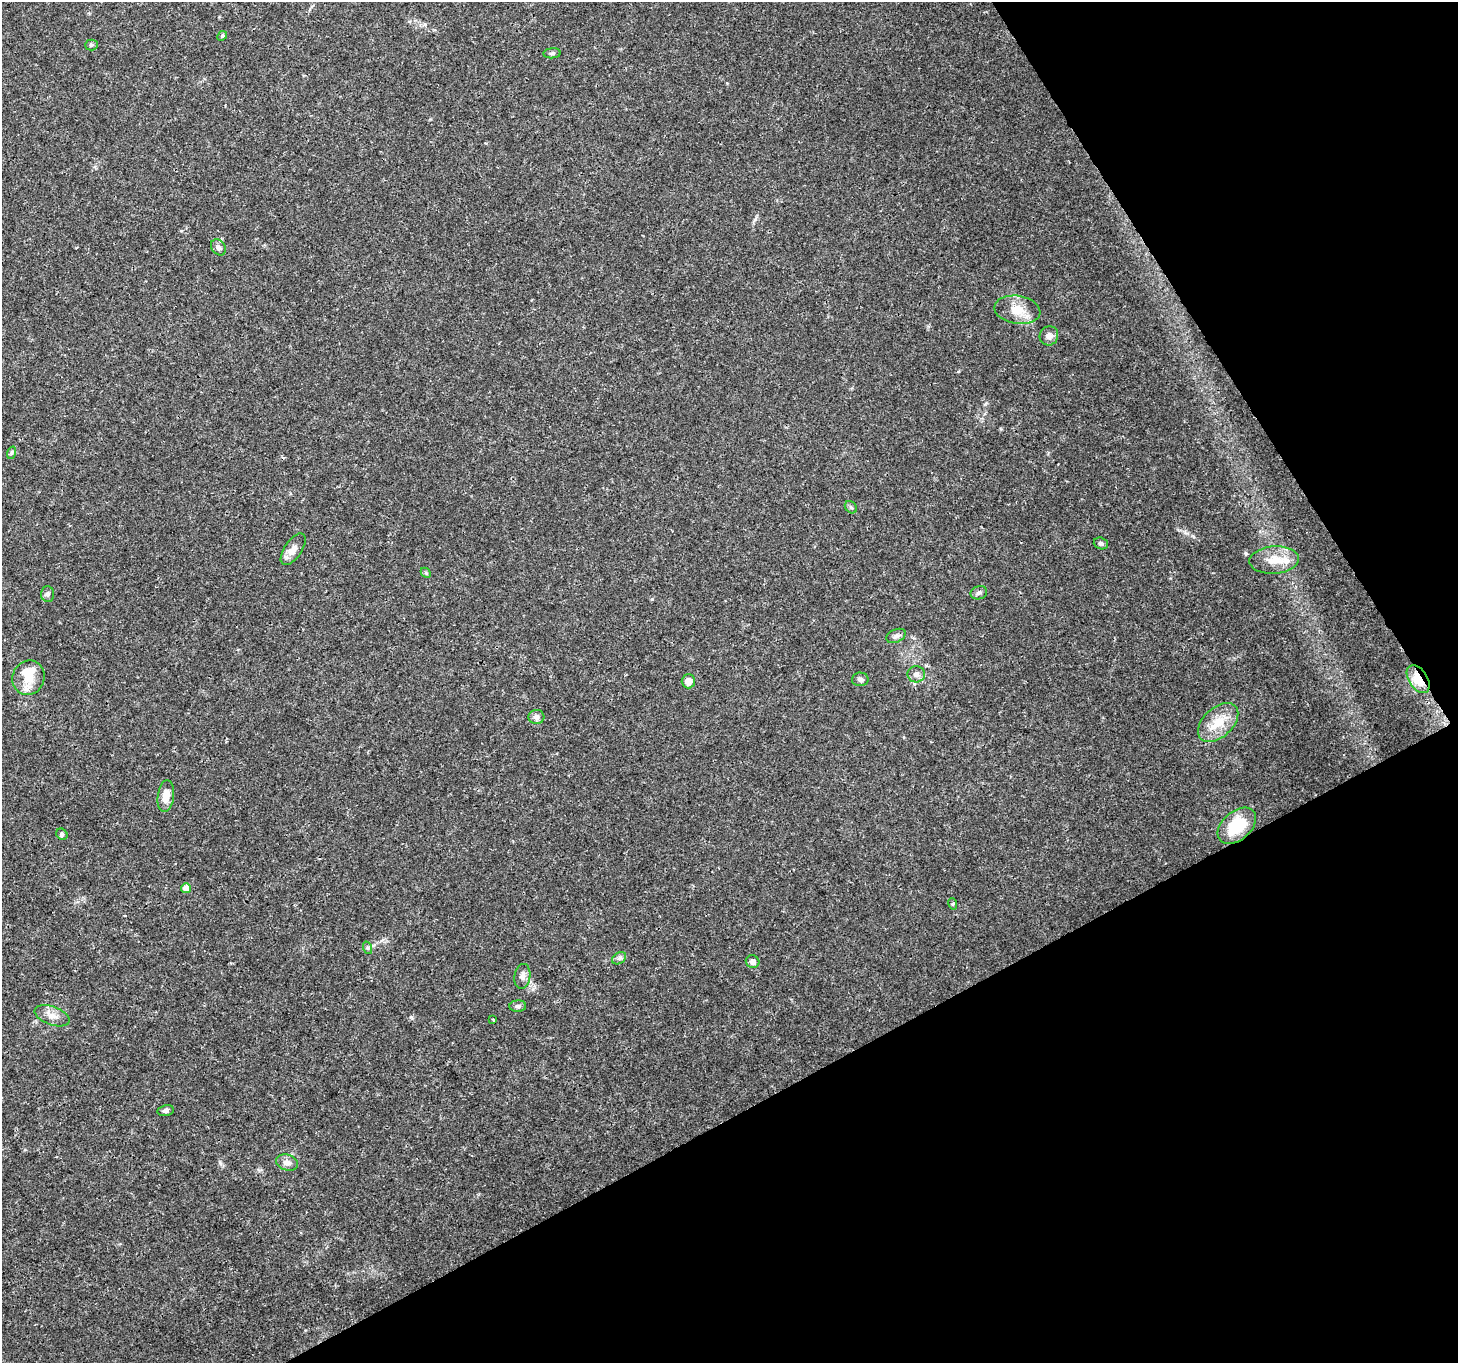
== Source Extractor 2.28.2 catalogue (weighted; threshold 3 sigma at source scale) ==
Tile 12 of 4 x 4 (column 4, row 3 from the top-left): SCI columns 4371-5826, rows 1473-2833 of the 5830 x 5727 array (HDU 1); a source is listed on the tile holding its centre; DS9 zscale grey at full resolution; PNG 1460 x 1365 px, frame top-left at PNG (2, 2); each listed source drawn as its Kron ellipse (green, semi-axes under 4 px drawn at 4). Shown black and unused: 28% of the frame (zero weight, under 3 of 4 exposures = <1% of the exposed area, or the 3 px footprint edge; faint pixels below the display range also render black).
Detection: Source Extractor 2.28.2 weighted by HDU 2 'WHT'; one run over the whole footprint, this tile lists its part. Background 0.0247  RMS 0.002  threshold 0.00883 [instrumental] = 3 sigma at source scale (4.5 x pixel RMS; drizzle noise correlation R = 1.50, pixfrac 1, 0.0396/0.0396 arcsec/px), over >= 5 px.
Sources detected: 39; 2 inside a brighter object's white glare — neither listed nor drawn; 1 inside a brighter listed object's ellipse — not listed separately; the other 36 listed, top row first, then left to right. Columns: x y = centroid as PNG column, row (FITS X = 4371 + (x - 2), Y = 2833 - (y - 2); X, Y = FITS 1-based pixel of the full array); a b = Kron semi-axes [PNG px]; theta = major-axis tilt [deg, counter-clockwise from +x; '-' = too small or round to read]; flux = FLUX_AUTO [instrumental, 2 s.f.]
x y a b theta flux
222 36 5 4 - 0.28
91 45 6 5 - 0.37
552 53 8 5 5 0.43
218 247 9 6 -53 0.68
1017 310 23 14 -9 3.4
1049 336 10 9 - 1.1
11 453 6 4 71 0.31
851 507 7 5 -44 0.38
1101 543 7 5 -17 0.52
293 549 18 8 56 1.7
1274 560 25 13 4 3.7
426 573 6 4 -43 0.27
979 593 8 6 16 0.55
48 594 8 6 89 0.54
896 636 10 6 23 0.66
916 674 8 8 - 0.88
28 678 17 16 - 3.7
860 679 8 7 - 0.56
1418 679 15 9 -58 4.3
688 681 7 6 - 1.5
536 717 8 7 - 0.9
1218 722 24 14 43 4.4
166 796 16 8 83 2.2
1237 826 22 14 41 7.9
62 834 6 5 - 0.32
186 888 5 5 - 2.8
953 904 5 3 - 0.2
368 948 6 4 -71 0.28
619 958 7 5 30 0.46
753 962 7 6 - 0.98
522 976 12 8 83 1.1
518 1006 8 6 3 0.58
52 1016 18 9 -20 1.8
493 1019 3 2 - 0.22
166 1111 8 5 12 0.54
287 1162 11 8 -15 1.2
Overlapping masked pixels (flux is a lower limit): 1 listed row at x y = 1418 679
Unlisted compact peaks at least as high as the median listed source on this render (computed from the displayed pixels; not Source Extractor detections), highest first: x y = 1246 553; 411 1017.